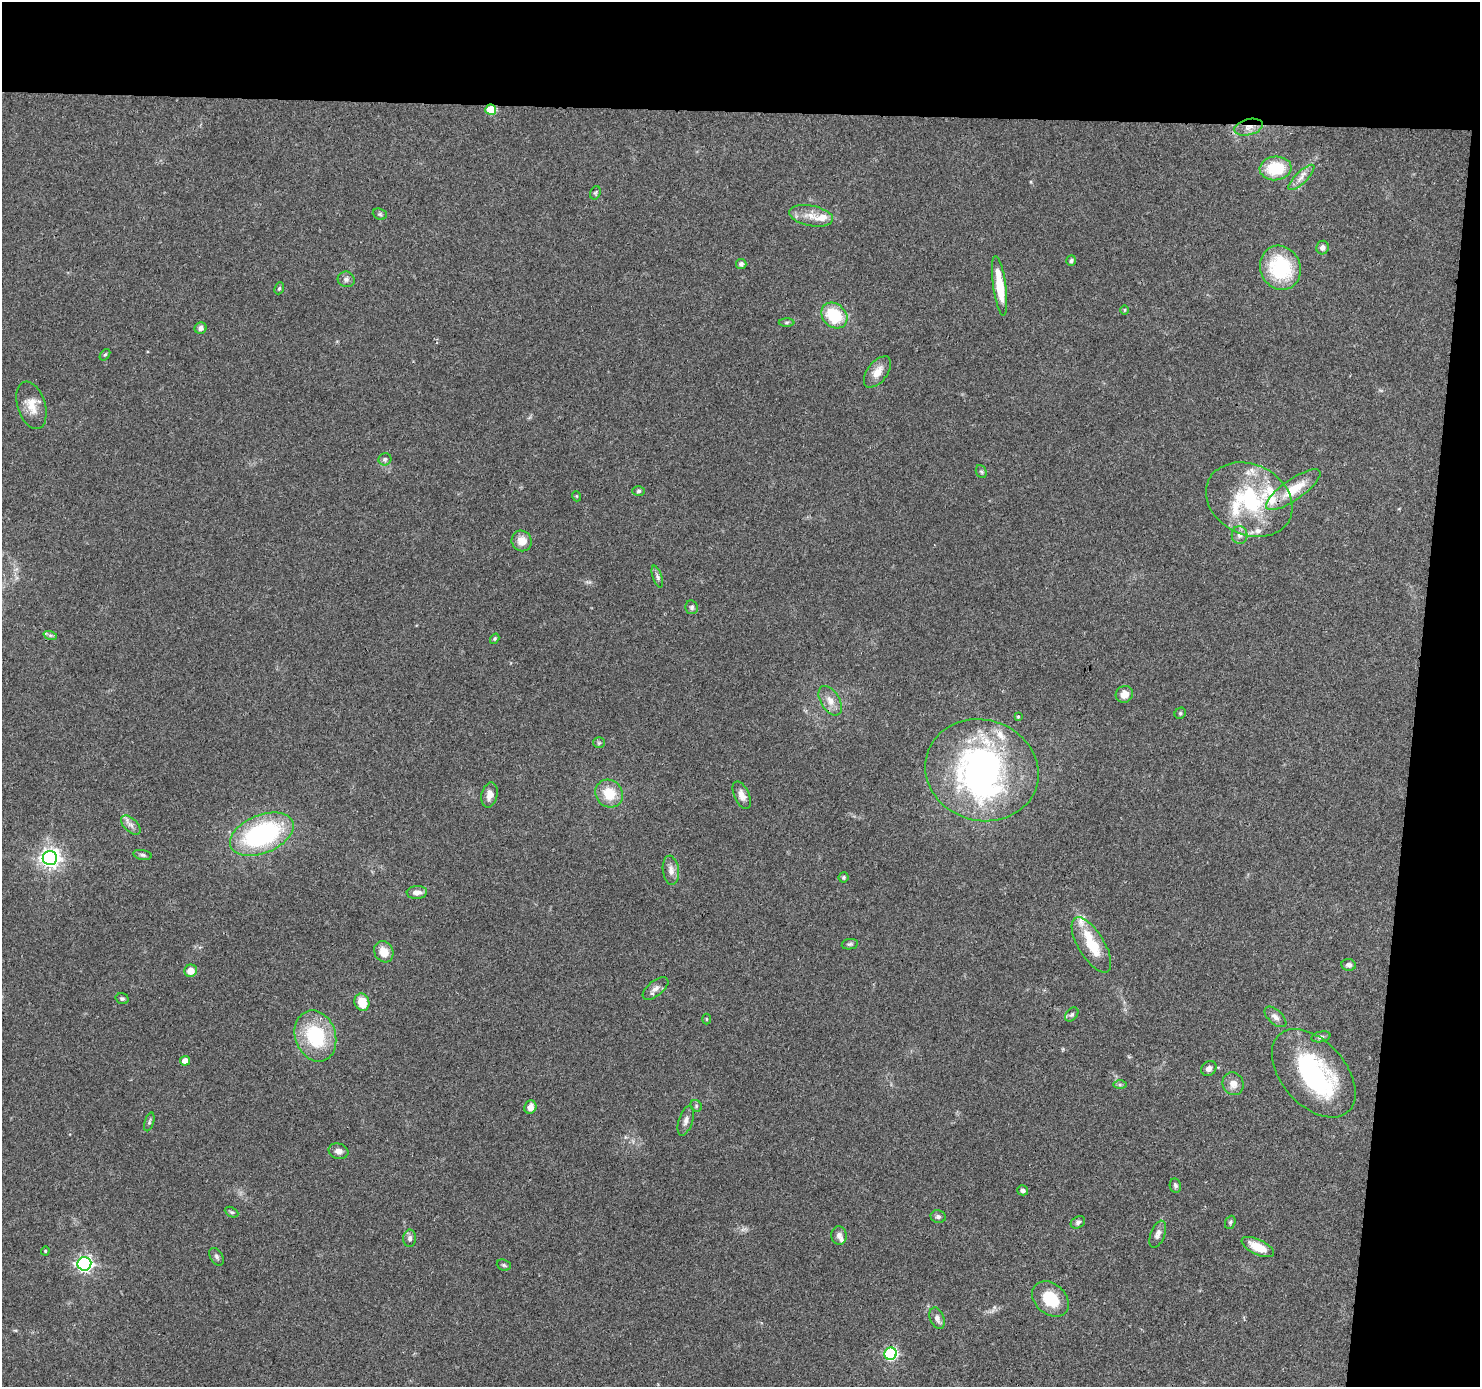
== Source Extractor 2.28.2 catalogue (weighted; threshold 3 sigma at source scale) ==
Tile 3 of 3 x 3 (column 3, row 1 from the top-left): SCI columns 2961-4438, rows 2974-4358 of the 4440 x 4461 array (HDU 1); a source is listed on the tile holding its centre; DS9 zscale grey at full resolution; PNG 1482 x 1389 px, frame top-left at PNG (2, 2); each listed source drawn as its Kron ellipse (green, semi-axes under 4 px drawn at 4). Shown black and unused: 12% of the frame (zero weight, under 3 of 4 exposures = <1% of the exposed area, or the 3 px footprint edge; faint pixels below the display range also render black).
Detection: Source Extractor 2.28.2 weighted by HDU 2 'WHT'; one run over the whole footprint, this tile lists its part. Background 0.0572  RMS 0.0051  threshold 0.023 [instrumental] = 3 sigma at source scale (4.5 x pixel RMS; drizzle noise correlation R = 1.50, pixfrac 1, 0.05/0.05 arcsec/px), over >= 5 px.
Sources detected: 103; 3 inside a brighter object's white glare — neither listed nor drawn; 11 inside a brighter listed object's ellipse — not listed separately; the other 89 listed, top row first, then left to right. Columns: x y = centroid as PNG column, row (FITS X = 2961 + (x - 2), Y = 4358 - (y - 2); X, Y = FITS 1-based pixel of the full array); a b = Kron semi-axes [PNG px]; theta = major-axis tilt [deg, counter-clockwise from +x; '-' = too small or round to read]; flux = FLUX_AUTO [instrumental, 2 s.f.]
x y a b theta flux
491 110 5 5 - 18
1249 127 14 8 13 4.3
1276 168 16 12 5 19
1301 177 17 6 44 3.4
595 193 7 5 72 0.82
380 214 7 5 -21 0.93
811 216 22 10 -11 6.9
1323 248 7 6 - 2.2
1071 260 5 4 - 0.97
741 264 5 5 - 1.4
1280 268 22 20 -65 37
346 279 8 7 - 1.8
1000 286 30 6 -82 15
279 288 6 4 67 0.82
1124 310 5 3 - 0.48
834 316 14 11 -43 22
787 322 8 4 1 0.82
201 328 6 5 - 2
105 355 6 4 52 0.75
877 372 18 10 52 5.9
31 405 24 14 -73 8.4
385 459 6 6 - 1.3
981 472 7 5 -67 0.91
1293 490 32 10 35 15
639 491 6 5 - 1
576 496 5 3 - 0.43
1249 500 45 35 -26 52
1240 535 9 8 - 2.5
522 541 10 10 - 5.8
657 577 11 4 -72 1.5
692 607 7 6 - 1.2
50 635 7 4 -18 1
495 639 5 4 - 0.7
1124 694 9 8 - 4.7
830 701 16 9 -59 5
1180 713 6 5 - 0.72
1018 717 3 3 - 0.58
599 743 6 5 - 0.82
982 770 57 50 -17 150
609 794 14 13 - 13
489 795 12 8 77 3.8
742 795 14 7 -66 3.6
131 825 12 6 -44 2.6
262 834 33 19 22 77
142 855 9 5 -10 1.2
50 858 7 7 - 270
671 870 14 8 -83 3.6
844 877 5 5 - 0.81
417 892 10 6 3 3
850 944 8 5 10 1
1091 945 31 13 -59 17
384 952 11 9 -61 7
1349 965 7 5 -9 1.6
191 971 6 6 - 5.3
655 988 15 7 38 3
122 999 6 5 - 0.97
362 1002 9 7 -72 8.4
1072 1015 8 5 49 1.1
1275 1017 13 7 -42 2.6
706 1019 5 3 - 0.49
315 1036 26 20 -71 34
1321 1037 10 5 13 1.3
185 1061 5 5 - 3.5
1209 1068 8 6 43 2.3
1314 1073 52 32 -49 64
1233 1084 11 10 - 4.4
1120 1085 6 4 -1 0.95
696 1106 6 5 - 0.94
530 1107 7 6 - 4.1
686 1121 15 7 72 2.6
149 1122 9 4 72 0.97
338 1151 10 7 -16 2.8
1175 1186 7 5 -79 1.2
1023 1190 5 5 - 1.4
232 1212 7 4 -26 0.95
938 1217 7 6 - 1.5
1078 1222 8 5 31 1.3
1230 1222 7 5 68 0.98
1158 1234 14 7 69 2.8
839 1236 9 7 -87 2.3
410 1238 9 6 88 1.9
1258 1247 17 7 -26 9.5
45 1251 4 4 - 0.52
217 1257 10 6 -58 1.4
84 1264 7 6 - 160
504 1265 7 5 -21 0.92
1050 1299 20 15 -41 16
937 1318 11 7 -69 2.7
890 1354 6 6 - 68
Overlapping masked pixels (flux is a lower limit): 2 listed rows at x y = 491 110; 1249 127